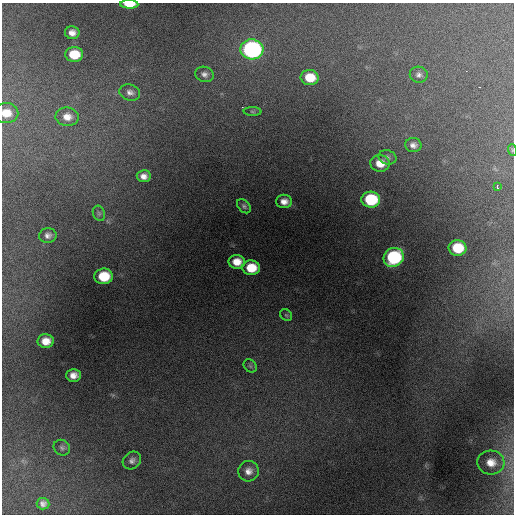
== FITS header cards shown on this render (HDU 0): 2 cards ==
NAXIS1  =                  512 / Axis length
NAXIS2  =                  512 / Axis length

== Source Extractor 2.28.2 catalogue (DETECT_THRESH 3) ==
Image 512 x 512 px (HDU 0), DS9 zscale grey, 1 PNG px = 1 image px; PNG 516 x 516 px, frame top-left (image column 1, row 512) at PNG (2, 3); each listed source drawn as its Kron ellipse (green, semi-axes under 4 px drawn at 4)
Background 26900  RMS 180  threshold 550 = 3 sigma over >= 5 px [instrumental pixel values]
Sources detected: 36; all 36 listed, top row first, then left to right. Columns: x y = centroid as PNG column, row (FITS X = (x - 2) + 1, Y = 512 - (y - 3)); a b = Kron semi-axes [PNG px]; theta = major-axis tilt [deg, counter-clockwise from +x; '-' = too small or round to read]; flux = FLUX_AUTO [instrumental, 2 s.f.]
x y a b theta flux
129 4 9 4 -2 2.2e+05
72 33 7 6 - 8.4e+04
252 49 11 10 - 2.8e+06
74 54 9 7 2 3.2e+05
204 74 9 7 -18 5.2e+04
419 75 9 8 - 4.9e+04
310 78 9 7 -7 3.1e+05
130 92 10 8 -16 6.3e+04
252 112 9 4 -1 2.3e+04
6 113 12 10 -3 1.9e+05
67 117 11 9 -7 1.2e+05
413 145 8 7 - 6.1e+04
512 150 6 3 -73 1.4e+04
387 157 9 7 -19 4.6e+04
380 163 9 8 - 1.8e+05
144 176 7 6 - 7.9e+04
497 187 3 3 - 2.5e+04
371 200 9 8 - 8.1e+05
284 201 8 6 0 9.3e+04
244 206 8 5 -48 3.3e+04
99 213 8 6 -69 2.5e+04
48 235 9 7 8 5.8e+04
458 248 9 8 - 4.3e+05
394 257 10 9 - 1.4e+06
237 262 8 7 - 1.7e+05
251 268 8 7 - 3.3e+05
104 276 9 8 - 4.1e+05
286 315 6 5 - 2.3e+04
46 341 8 7 - 1.4e+05
250 366 7 5 -46 2.7e+04
73 375 7 6 - 9.0e+04
62 448 8 7 - 3.8e+04
132 460 10 8 37 5.4e+04
491 462 13 12 - 1.6e+05
248 471 10 10 - 9.3e+04
43 504 6 5 - 5.3e+04
At the frame edge (FLAGS 8, measured only in part): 3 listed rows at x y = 129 4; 6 113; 512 150